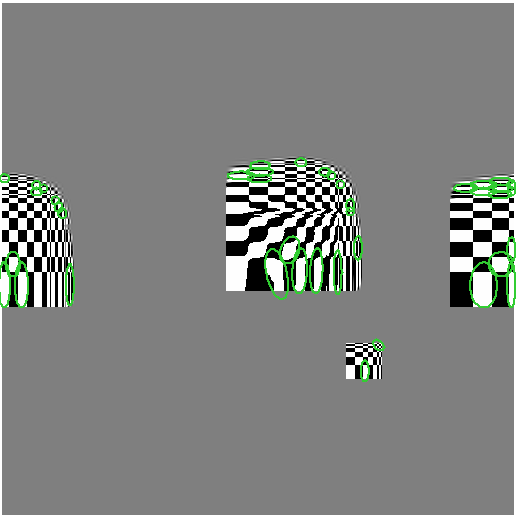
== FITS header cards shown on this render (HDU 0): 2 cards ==
NAXIS1  =                  512
NAXIS2  =                  512

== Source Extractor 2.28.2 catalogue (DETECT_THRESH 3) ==
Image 512 x 512 px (HDU 0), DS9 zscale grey, 1 PNG px = 1 image px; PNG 516 x 516 px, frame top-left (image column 1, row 512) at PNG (2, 3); each listed source drawn as its Kron ellipse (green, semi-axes under 4 px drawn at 4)
Background 0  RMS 4.5e-14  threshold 1.34e-13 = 3 sigma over >= 5 px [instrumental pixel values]
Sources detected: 66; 25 with non-positive FLUX_AUTO (blend fragments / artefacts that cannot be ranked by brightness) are neither listed nor drawn; the other 41 listed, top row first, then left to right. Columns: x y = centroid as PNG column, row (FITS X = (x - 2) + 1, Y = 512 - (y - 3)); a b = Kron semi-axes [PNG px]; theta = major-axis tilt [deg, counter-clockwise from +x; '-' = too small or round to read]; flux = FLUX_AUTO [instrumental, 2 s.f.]
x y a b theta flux
301 163 6 2 0 7.5e-12
260 166 10 2 1 6.3e-12
260 172 13 2 0 3.5e-11
325 172 5 2 - 4.9e-12
242 176 13 2 0 2.8e-12
332 176 3 2 - 5.6e-12
260 178 12 2 0 1.2e-11
4 179 5 2 - 5.8e-12
501 182 12 2 0 1.2e-11
340 184 4 3 - 6.1e-12
36 185 4 3 - 4.3e-12
484 185 13 3 0 1.4e-11
512 185 4 3 - 4.3e-11
44 188 3 2 - 3.2e-12
466 188 12 2 1 6.9e-12
501 188 12 2 0 1.5e-10
37 192 5 3 - 5.5e-13
484 192 13 3 0 5.3e-11
512 192 4 3 - 2.4e-10
501 194 12 2 0 3.7e-11
56 200 3 2 - 3.2e-12
350 205 6 2 -89 9.6e-12
59 207 5 3 - 2.6e-12
350 212 3 2 - 2.0e-12
62 214 5 2 - 3.5e-12
358 248 12 2 90 5.9e-12
290 250 14 9 69 4.4e-06
512 250 12 4 90 1.1e-06
13 264 12 7 -90 2.4e-05
501 264 12 12 - 1.1e-05
300 271 23 7 87 5.2e-04
317 271 22 6 88 8.8e-06
338 272 22 2 -90 1.0e-07
277 274 26 10 -77 2.9e-04
5 285 23 6 90 2.1e-04
22 285 23 7 -90 9.7e-05
70 285 21 2 90 2.5e-11
484 285 23 13 90 2.7e-05
512 285 23 4 90 8.6e-05
379 345 6 2 -45 1.1e-10
365 371 10 4 90 1.0e-04
At the frame edge (FLAGS 8, measured only in part): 6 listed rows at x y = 4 179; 512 185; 512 192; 512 250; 5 285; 512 285
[25 non-positive-flux detections neither listed nor drawn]